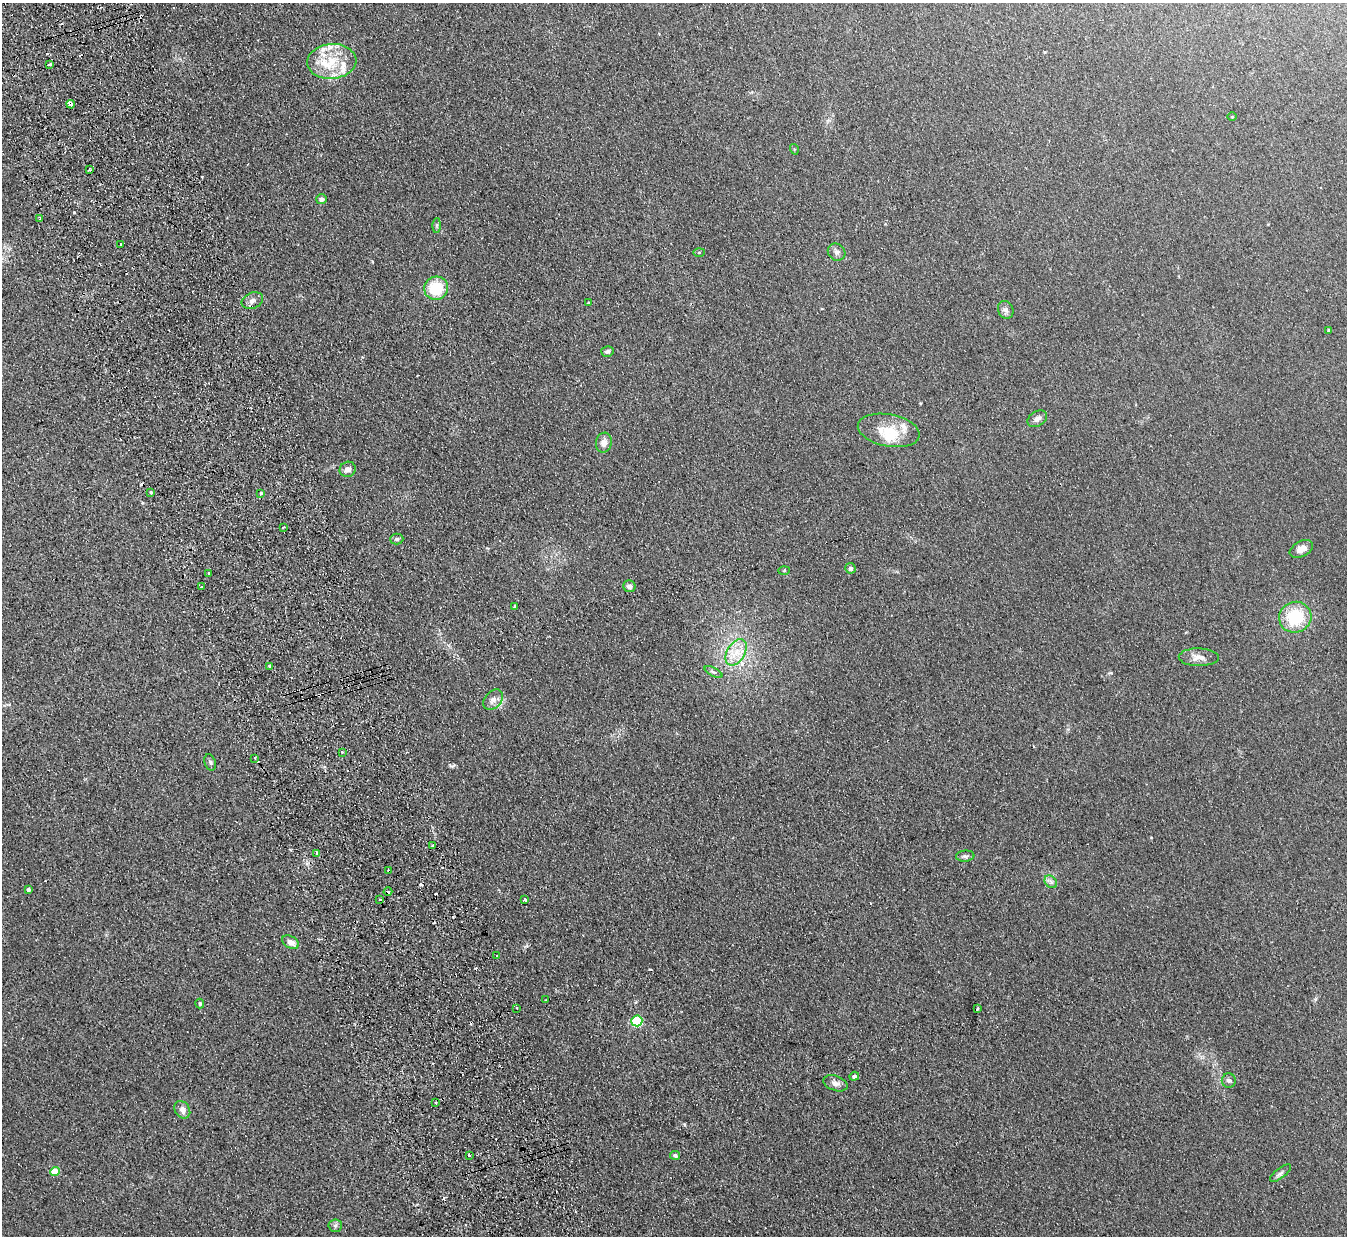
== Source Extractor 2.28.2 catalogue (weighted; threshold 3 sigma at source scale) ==
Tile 11 of 4 x 4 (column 3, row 3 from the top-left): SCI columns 2747-4091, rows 1408-2641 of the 5492 x 5407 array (HDU 1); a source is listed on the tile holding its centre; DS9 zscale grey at full resolution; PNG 1349 x 1238 px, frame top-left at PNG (2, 3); each listed source drawn as its Kron ellipse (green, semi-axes under 4 px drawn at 4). Shown black and unused: <1% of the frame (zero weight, under 2 of 3 exposures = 3% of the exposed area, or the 3 px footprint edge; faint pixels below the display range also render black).
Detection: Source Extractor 2.28.2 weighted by HDU 2 'WHT'; one run over the whole footprint, this tile lists its part. Background 0.101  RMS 0.011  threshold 0.0517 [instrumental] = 3 sigma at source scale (4.5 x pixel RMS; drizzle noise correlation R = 1.50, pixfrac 1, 0.05/0.05 arcsec/px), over >= 5 px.
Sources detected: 87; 14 cosmic-ray / hot-pixel residue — neither listed nor drawn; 5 inside a brighter listed object's ellipse — not listed separately; the other 68 listed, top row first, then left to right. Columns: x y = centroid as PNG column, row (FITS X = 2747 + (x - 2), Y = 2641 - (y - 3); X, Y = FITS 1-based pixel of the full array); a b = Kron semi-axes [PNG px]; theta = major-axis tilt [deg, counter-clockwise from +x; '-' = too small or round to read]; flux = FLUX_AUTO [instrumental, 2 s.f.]
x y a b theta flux
332 61 24 17 5 37
49 64 4 3 - 9.7
71 104 4 3 - 7.7
1232 117 4 3 - 0.89
794 149 5 3 - 1
90 170 2 2 - 1.1
322 199 5 5 - 4
40 219 3 3 - 2.6
437 225 7 4 89 1.7
120 244 3 3 - 5.8
699 252 5 4 - 1.2
837 252 9 8 - 4
436 288 12 11 - 40
252 301 11 8 21 5.5
589 303 4 3 - 2.1
1006 310 9 7 -65 3.6
1328 330 4 3 - 1.2
607 352 6 5 - 2.5
1037 419 10 7 30 5.4
889 430 31 16 -11 29
604 443 10 8 80 7.7
348 469 8 7 - 6.2
151 493 3 3 - 6
261 493 4 3 - 1.8
283 527 3 2 - 2.1
397 539 6 5 - 2.3
1301 549 12 7 28 8.6
851 568 5 5 - 3.5
784 570 5 3 - 1.1
209 574 4 3 - 5.5
629 586 6 6 - 4.5
201 587 3 2 - 1.3
515 606 3 3 - 1.8
1295 617 16 15 - 50
736 652 14 9 58 15
1199 657 20 9 -1 8.6
270 666 3 3 - 7.8
713 672 10 4 -26 2.8
493 700 11 8 47 6.6
342 752 3 3 - 2.1
255 758 3 3 - 1.9
210 762 8 5 -71 2.4
432 845 3 2 - 2.3
317 853 3 3 - 1.6
965 856 9 5 5 2.9
389 871 3 2 - 1
1051 882 7 5 -46 3.2
28 889 4 4 - 2.6
388 892 4 3 - 1.3
379 899 3 3 - 9.9
525 900 3 3 - 2.7
291 942 9 6 -28 6.4
497 956 3 2 - 1.3
546 1000 2 2 - 1.1
200 1003 5 4 - 1.6
517 1008 3 3 - 1.8
977 1009 3 3 - 4.2
637 1021 5 5 - 80
854 1076 5 4 - 2.6
1229 1081 7 7 - 2.7
835 1083 12 7 -19 5.4
436 1103 2 2 - 1
182 1110 9 7 -57 5.9
469 1155 3 3 - 2.8
675 1155 5 4 - 2.6
55 1172 5 4 - 23
1281 1173 12 5 38 3.5
335 1226 6 6 - 2.5
Overlapping masked pixels (flux is a lower limit): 3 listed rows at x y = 71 104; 252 301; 389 871